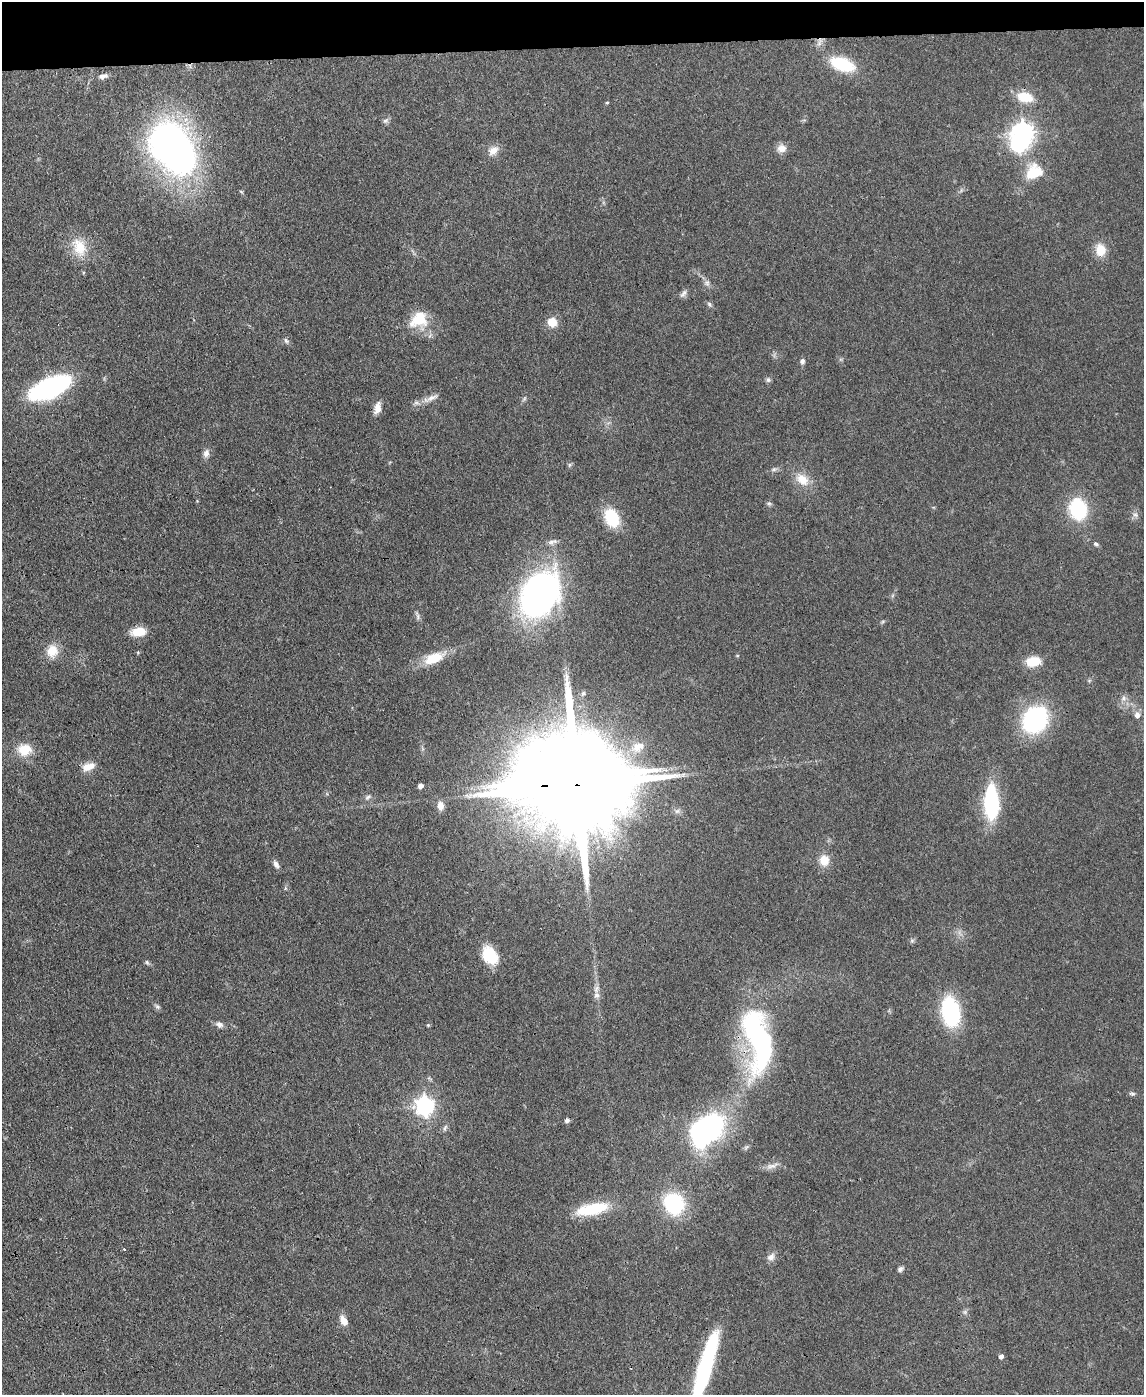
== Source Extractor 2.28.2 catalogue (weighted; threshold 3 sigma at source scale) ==
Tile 3 of 4 x 3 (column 3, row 1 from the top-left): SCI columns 2359-3500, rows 2987-4379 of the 4715 x 4692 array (HDU 1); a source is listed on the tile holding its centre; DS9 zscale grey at full resolution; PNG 1146 x 1397 px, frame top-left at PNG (2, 2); no overlay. Shown black and unused: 3% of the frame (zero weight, under 3 of 4 exposures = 9% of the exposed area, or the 3 px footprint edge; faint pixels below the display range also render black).
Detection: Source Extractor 2.28.2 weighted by HDU 2 'WHT'; one run over the whole footprint, this tile lists its part. Background 0.081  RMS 0.0043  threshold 0.0196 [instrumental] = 3 sigma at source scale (4.5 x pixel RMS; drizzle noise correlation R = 1.50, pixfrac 1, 0.05/0.05 arcsec/px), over >= 5 px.
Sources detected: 86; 3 inside a brighter object's white glare — not listed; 2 inside a brighter listed object's ellipse — not listed separately; the other 81 listed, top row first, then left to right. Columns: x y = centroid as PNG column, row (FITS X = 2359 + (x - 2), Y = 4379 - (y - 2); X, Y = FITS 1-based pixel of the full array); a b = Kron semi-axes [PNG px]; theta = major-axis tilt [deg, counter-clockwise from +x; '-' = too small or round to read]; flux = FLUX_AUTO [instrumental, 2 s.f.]
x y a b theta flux
819 42 13 6 70 2.2
842 64 24 12 -20 23
103 76 14 7 12 2
1025 97 22 13 -11 8.8
607 103 4 4 - 0.46
385 121 9 6 37 1.2
1023 133 8 7 - 290
781 148 12 11 - 3.1
493 150 14 11 39 3.9
179 155 40 35 77 160
1033 172 19 15 36 14
241 192 7 3 -45 0.52
79 247 27 18 -70 11
1100 250 15 12 -78 6.7
707 283 9 7 90 1.6
683 294 12 6 46 1.6
709 304 8 5 -47 0.95
419 320 24 21 39 13
552 322 10 9 - 6.3
286 341 8 6 -50 1.1
802 361 6 6 - 1.4
768 380 7 6 - 0.99
50 388 26 12 23 130
432 398 19 7 27 3.3
524 399 9 4 55 0.85
377 408 14 7 75 3.8
206 453 11 8 79 2.2
569 465 6 4 71 0.67
774 469 9 5 13 1.1
802 479 20 13 -39 7.3
769 503 7 6 - 0.89
1078 509 18 14 -76 33
1135 515 8 7 - 1.6
612 518 18 12 -63 20
552 542 14 7 18 2.2
1096 544 7 5 -27 1
539 595 36 25 60 190
418 616 14 5 -73 1.4
139 632 17 9 8 7.9
52 651 15 13 76 7.3
138 652 4 4 - 0.47
434 658 27 12 22 11
1033 661 14 9 8 11
583 693 8 7 - 1.3
1124 698 8 7 - 1.8
1137 715 7 6 - 2.5
1035 719 23 18 56 61
638 747 21 13 28 6.8
25 750 17 14 4 9.1
88 767 18 9 21 4.6
576 785 40 24 0 15000
420 786 4 4 - 2.2
368 797 9 5 34 1.2
991 802 24 10 -89 62
440 806 11 7 -82 3
824 860 12 11 - 6.1
276 864 11 6 -61 1.7
912 941 6 6 - 0.82
489 955 20 14 -57 15
147 962 8 4 -63 0.8
596 989 12 7 73 2.2
157 1007 8 6 -48 1.1
951 1012 22 13 -80 53
219 1024 10 7 -29 2
428 1025 4 4 - 0.53
758 1039 65 25 -78 110
1132 1094 8 5 -6 0.9
425 1106 8 7 - 180
567 1120 5 5 - 1.3
445 1128 9 5 65 1.1
706 1131 33 21 47 120
772 1166 18 7 16 2.9
674 1204 23 20 -58 33
592 1209 37 12 12 21
124 1249 4 3 - 0.45
771 1257 11 8 43 2.4
900 1269 8 6 48 1.1
965 1312 6 6 - 1
343 1320 11 7 -60 4.3
1001 1356 5 4 - 1.6
705 1368 75 12 73 60
Overlapping masked pixels (flux is a lower limit): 4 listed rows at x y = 819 42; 576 785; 758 1039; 705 1368
Isophote crosses this tile's border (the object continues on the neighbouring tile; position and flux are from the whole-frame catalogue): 1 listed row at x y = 705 1368